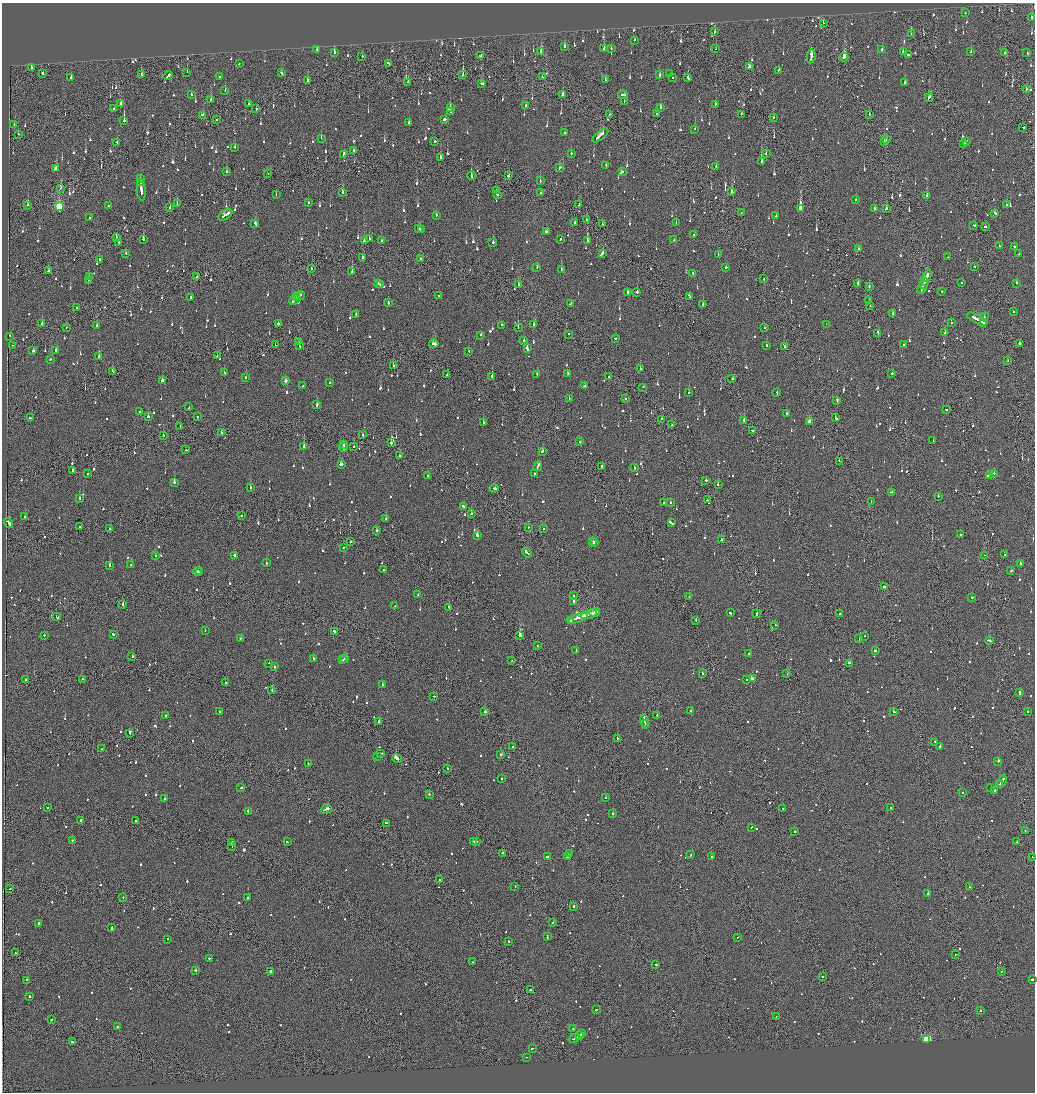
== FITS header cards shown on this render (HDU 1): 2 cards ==
NAXIS1  =                 2065
NAXIS2  =                 2180

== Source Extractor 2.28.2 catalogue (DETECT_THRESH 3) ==
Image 2065 x 2180 px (HDU 1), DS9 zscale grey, zoomed out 1/2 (1 PNG px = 2 x 2 image px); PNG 1037 x 1094 px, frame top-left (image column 1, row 2179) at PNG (2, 3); each listed source drawn as its Kron ellipse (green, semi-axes under 4 px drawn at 4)
Background -0.116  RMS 0.067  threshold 0.201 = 3 sigma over >= 5 px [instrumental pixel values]
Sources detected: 1531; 72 cannot appear on this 1/2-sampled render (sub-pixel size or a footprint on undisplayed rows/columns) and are neither listed nor drawn; of the other 1459, the 500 brightest by FLUX_AUTO listed and drawn (959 fainter detections omitted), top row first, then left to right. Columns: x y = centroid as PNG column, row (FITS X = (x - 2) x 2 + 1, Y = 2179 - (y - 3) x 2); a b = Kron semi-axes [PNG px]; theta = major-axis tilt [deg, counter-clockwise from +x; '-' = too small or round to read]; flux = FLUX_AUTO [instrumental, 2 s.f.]
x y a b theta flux
965 13 2 2 - 180
1031 17 2 1 - 610
823 23 2 1 - 130
714 32 2 2 - 130
911 33 2 2 - 130
635 40 2 2 - 170
564 46 2 2 - 170
317 49 2 2 - 120
604 49 2 2 - 130
611 49 2 2 - 130
716 49 2 1 - 250
882 50 2 2 - 200
541 51 2 2 - 700
903 51 2 2 - 100
971 51 2 2 - 140
334 52 2 2 - 590
1005 52 2 2 - 130
1027 53 3 2 - 170
909 54 3 2 - 700
362 56 2 2 - 240
480 56 4 2 - 200
811 56 7 2 81 720
844 57 4 2 - 560
239 63 2 2 - 180
388 63 2 2 - 120
749 67 3 2 - 190
31 68 2 2 - 120
778 70 2 2 - 120
187 72 2 2 - 100
282 73 3 2 - 140
43 74 3 2 - 290
670 74 3 2 - 130
141 75 2 2 - 170
463 75 2 2 - 500
659 75 2 2 - 470
168 76 5 2 - 350
220 77 2 2 - 120
542 77 2 2 - 110
672 77 2 2 - 350
71 78 2 2 - 180
688 78 3 2 - 350
605 79 3 2 - 130
307 80 2 2 - 360
408 82 2 1 - 360
905 83 2 2 - 180
482 84 3 2 - 150
1026 89 2 1 - 100
225 90 2 2 - 130
623 94 5 2 - 570
191 95 3 2 - 130
562 95 3 2 - 200
929 98 4 2 - 280
211 100 3 2 - 120
624 101 2 1 - 130
249 103 2 2 - 220
121 104 2 2 - 530
715 104 2 2 - 220
525 106 2 2 - 160
660 107 2 2 - 300
450 108 2 2 - 1400
114 109 2 2 - 200
256 109 2 2 - 410
450 112 2 2 - 160
657 113 2 2 - 400
609 114 2 1 - 390
741 114 2 2 - 110
869 114 2 1 - 240
202 115 3 2 - 330
774 117 2 2 - 120
445 119 2 2 - 2900
216 120 2 2 - 110
124 121 2 2 - 1600
409 122 2 2 - 190
14 124 2 2 - 160
1023 127 2 2 - 120
695 129 2 2 - 150
565 133 2 2 - 100
18 134 2 2 - 100
600 135 9 2 38 590
321 138 2 2 - 110
886 140 2 2 - 520
435 141 2 2 - 320
966 141 3 1 - 220
117 142 2 2 - 130
884 142 2 2 - 150
964 143 3 2 - 130
235 147 2 2 - 180
354 150 2 2 - 200
571 153 2 2 - 140
344 154 2 2 - 160
766 154 3 2 - 100
440 157 3 2 - 230
762 162 3 2 - 2600
606 165 3 2 - 220
716 167 2 2 - 110
560 168 3 2 - 120
56 169 4 2 - 280
623 171 2 2 - 100
227 172 2 2 - 240
268 173 2 2 - 120
471 176 4 1 - 250
508 176 2 2 - 1000
140 178 3 2 - 320
540 181 2 1 - 480
140 182 3 2 - 260
61 188 3 1 - 180
141 190 11 2 -86 670
496 190 2 1 - 140
342 192 3 2 - 200
541 192 2 1 - 110
732 192 2 2 - 290
276 195 2 2 - 130
497 195 2 2 - 1200
927 196 2 2 - 340
856 199 2 2 - 140
308 202 2 2 - 130
177 203 2 1 - 140
28 205 2 1 - 490
108 205 2 1 - 220
579 205 2 1 - 290
1007 205 2 2 - 250
59 207 3 3 - 1200
170 207 2 1 - 350
874 208 2 2 - 130
800 209 4 2 - 5300
886 209 2 2 - 350
741 213 2 1 - 110
995 213 2 2 - 140
225 215 8 2 32 480
436 215 2 2 - 210
776 216 2 2 - 160
90 218 2 2 - 220
586 220 2 1 - 640
575 223 2 2 - 170
676 223 2 2 - 110
255 224 3 2 - 230
602 224 2 1 - 140
974 225 2 2 - 180
985 227 2 1 - 180
419 229 2 2 - 440
421 229 2 2 - 290
546 232 3 2 - 160
694 235 2 2 - 510
116 237 2 2 - 100
143 239 2 2 - 180
369 239 2 2 - 260
560 239 2 2 - 150
365 240 3 2 - 250
382 240 3 2 - 130
674 240 3 2 - 110
587 241 2 2 - 230
119 242 3 2 - 360
493 242 2 2 - 330
1000 246 3 2 - 180
1014 247 2 2 - 140
858 248 2 2 - 280
602 253 4 2 - 380
126 254 2 2 - 120
1019 254 2 2 - 140
718 255 2 1 - 190
362 257 2 1 - 600
948 257 2 1 - 130
99 259 2 2 - 130
420 259 2 1 - 240
974 266 2 2 - 320
537 267 2 2 - 100
726 267 2 2 - 200
312 269 2 2 - 140
561 269 2 2 - 270
48 271 2 2 - 120
352 272 2 1 - 210
693 273 2 2 - 110
89 276 2 2 - 130
196 277 2 2 - 120
926 278 9 2 64 1100
764 279 2 2 - 210
88 280 2 2 - 220
925 281 3 1 - 830
962 282 2 2 - 110
378 283 3 2 - 280
858 283 2 2 - 190
1017 283 2 2 - 110
381 284 2 2 - 210
519 284 2 1 - 180
923 284 2 1 - 470
869 286 2 2 - 180
923 286 9 1 66 830
941 291 2 2 - 160
627 292 2 2 - 100
637 292 2 2 - 200
300 296 5 2 - 360
438 296 2 1 - 190
191 297 2 1 - 710
690 297 2 1 - 150
297 298 2 1 - 100
294 300 5 2 - 360
869 300 2 2 - 150
388 302 3 2 - 160
570 303 3 2 - 240
703 304 2 1 - 880
870 305 2 1 - 200
77 308 2 2 - 160
1013 311 2 2 - 170
893 313 2 2 - 230
356 314 2 2 - 230
984 317 2 1 - 100
977 319 11 2 -27 970
983 322 2 1 - 170
42 323 3 2 - 380
278 323 2 2 - 520
951 323 2 1 - 150
534 324 3 2 - 170
826 324 2 1 - 130
502 325 2 2 - 100
97 326 3 2 - 240
66 327 2 1 - 160
518 327 2 2 - 320
764 328 2 2 - 160
878 333 3 2 - 280
945 333 2 2 - 130
568 334 2 1 - 180
481 335 2 2 - 180
10 336 2 1 - 300
616 338 3 2 - 180
524 340 2 2 - 210
299 342 2 2 - 280
1020 343 3 2 - 490
434 344 5 2 - 230
904 344 2 1 - 130
13 345 2 1 - 170
275 345 2 2 - 170
766 345 3 2 - 300
299 346 3 1 - 150
784 346 2 2 - 140
527 348 3 2 - 260
56 350 2 2 - 150
33 351 2 2 - 290
469 351 2 1 - 110
99 356 2 2 - 290
217 356 2 2 - 160
50 359 2 2 - 110
1008 361 2 1 - 170
393 365 2 2 - 140
640 369 2 1 - 100
113 371 3 2 - 230
224 372 2 2 - 170
568 373 3 2 - 130
892 373 3 2 - 140
537 374 2 2 - 130
447 375 2 1 - 170
492 376 2 2 - 1600
246 377 2 2 - 130
608 377 2 1 - 260
732 379 2 2 - 260
162 380 3 2 - 350
285 381 2 2 - 780
329 383 2 2 - 120
303 386 2 2 - 110
584 386 2 2 - 120
643 387 2 1 - 110
689 393 2 2 - 160
777 393 3 2 - 180
569 398 2 2 - 110
625 399 2 2 - 660
837 400 4 2 - 210
317 405 3 2 - 160
189 407 2 2 - 300
946 410 2 2 - 120
140 412 2 2 - 120
787 413 2 2 - 100
148 416 2 2 - 520
197 417 2 2 - 220
30 418 2 2 - 290
836 418 3 2 - 120
661 419 2 2 - 120
744 420 3 2 - 490
809 421 3 2 - 190
483 423 2 2 - 110
672 425 2 2 - 110
180 426 2 1 - 350
752 430 2 2 - 140
222 432 2 2 - 150
163 435 2 1 - 100
363 435 2 2 - 210
933 441 2 2 - 150
580 442 2 2 - 150
391 443 3 2 - 160
343 445 2 2 - 220
304 446 2 2 - 260
353 447 2 1 - 110
343 448 4 1 - 370
186 450 2 2 - 120
542 451 2 2 - 110
399 455 2 2 - 140
840 461 4 2 - 280
341 464 4 2 - 490
538 466 5 2 - 350
602 466 2 2 - 140
634 468 3 2 - 180
72 470 2 2 - 390
87 474 2 2 - 110
535 474 2 1 - 160
994 474 2 2 - 590
990 475 2 2 - 160
427 476 2 1 - 120
706 480 2 2 - 330
174 482 2 2 - 340
718 485 2 2 - 410
250 488 2 2 - 520
494 488 4 2 - 270
892 492 2 1 - 230
938 496 2 2 - 180
80 499 2 2 - 140
707 500 2 1 - 140
871 501 2 2 - 110
670 502 2 2 - 140
663 503 2 2 - 190
464 506 3 2 - 250
471 514 2 2 - 160
241 515 2 2 - 160
24 517 2 2 - 160
386 519 3 2 - 200
9 523 5 2 - 270
671 523 3 2 - 160
80 527 2 2 - 130
528 527 2 2 - 110
543 528 2 2 - 380
109 529 2 2 - 180
377 531 2 2 - 140
477 535 3 2 - 400
960 535 2 2 - 130
721 540 3 2 - 360
351 541 2 2 - 140
593 541 2 2 - 140
595 543 3 2 - 380
343 547 2 1 - 160
527 553 5 2 - 230
985 555 2 2 - 110
1004 555 2 1 - 370
156 556 2 2 - 200
234 556 2 2 - 150
266 563 2 2 - 110
1020 564 2 2 - 180
131 565 2 1 - 110
110 566 2 2 - 550
383 570 2 2 - 100
1011 571 2 2 - 120
197 572 4 2 - 680
199 572 2 1 - 330
884 587 2 2 - 1600
418 595 4 2 - 240
574 596 2 2 - 170
689 596 2 1 - 110
972 597 3 2 - 100
573 601 2 2 - 690
123 605 2 2 - 360
394 606 4 2 - 280
449 607 3 2 - 210
595 612 5 2 - 770
730 613 2 2 - 130
589 614 8 2 17 1200
757 614 4 1 - 360
840 614 2 2 - 100
56 616 3 2 - 420
578 618 11 2 19 1400
570 620 4 2 - 420
696 621 2 1 - 140
775 625 2 2 - 140
205 630 2 2 - 100
334 631 3 2 - 210
113 634 3 2 - 290
520 635 3 2 - 990
44 636 3 2 - 140
864 636 2 2 - 160
240 639 2 2 - 110
859 639 2 2 - 160
989 641 3 2 - 200
537 646 2 2 - 120
576 650 3 2 - 160
875 651 3 2 - 280
749 654 2 2 - 160
132 657 2 2 - 150
313 658 2 2 - 170
345 658 4 2 - 700
342 660 2 1 - 230
512 661 2 2 - 130
269 663 2 2 - 130
850 663 3 2 - 130
274 666 2 2 - 160
702 673 2 2 - 150
787 674 2 1 - 110
752 678 4 2 - 380
82 679 2 1 - 130
26 680 2 2 - 110
746 680 2 2 - 120
226 682 2 2 - 230
382 685 2 2 - 440
272 690 2 2 - 250
1020 693 3 2 - 560
434 696 2 1 - 160
691 711 2 2 - 150
1027 711 2 2 - 140
220 712 3 2 - 200
485 712 2 2 - 180
894 712 3 2 - 160
165 715 2 2 - 220
657 715 2 2 - 650
379 722 3 2 - 200
645 722 7 2 -78 910
645 724 2 2 - 240
130 733 4 2 - 360
617 738 2 2 - 340
935 742 3 2 - 150
940 746 2 2 - 1200
513 747 2 1 - 330
102 749 3 2 - 150
381 753 2 1 - 110
500 755 2 2 - 130
377 756 2 2 - 110
397 758 5 2 - 1700
998 761 3 2 - 660
308 764 2 2 - 110
447 768 2 2 - 110
501 778 2 2 - 190
1002 781 7 2 61 430
1000 784 4 1 - 230
241 788 2 2 - 100
991 788 2 2 - 330
995 790 2 2 - 180
962 793 2 2 - 140
429 794 2 2 - 160
605 797 2 2 - 350
165 799 2 2 - 210
47 807 2 2 - 100
783 808 2 2 - 120
891 808 2 2 - 100
326 809 5 2 - 370
248 811 2 2 - 200
613 813 2 2 - 450
81 820 2 1 - 120
135 821 2 2 - 150
387 823 4 2 - 150
751 827 2 1 - 210
795 831 2 2 - 100
1025 831 2 1 - 160
72 840 2 2 - 110
473 841 3 2 - 130
476 841 3 2 - 170
287 842 2 1 - 110
1016 842 2 2 - 100
231 843 3 2 - 250
232 846 3 1 - 200
502 853 3 2 - 130
569 854 3 2 - 1500
691 855 2 2 - 180
547 857 2 2 - 480
567 857 4 2 - 1600
711 857 2 2 - 280
1032 857 2 1 - 430
439 879 2 1 - 110
515 886 2 1 - 150
969 887 2 1 - 110
9 889 2 1 - 100
928 894 2 2 - 2300
123 897 2 1 - 180
247 898 2 2 - 320
574 907 3 2 - 180
553 922 2 2 - 650
39 923 2 2 - 720
112 927 3 2 - 260
547 937 2 2 - 110
737 937 2 1 - 260
167 939 2 1 - 120
509 941 2 2 - 120
15 953 2 2 - 110
955 954 2 2 - 100
209 958 2 2 - 110
473 962 2 2 - 100
656 965 2 2 - 190
195 970 2 2 - 180
271 971 2 2 - 470
1002 971 2 2 - 160
822 977 2 2 - 170
26 980 2 1 - 230
1032 980 3 2 - 640
530 990 2 2 - 150
29 996 2 2 - 180
596 1010 2 2 - 240
980 1011 2 2 - 170
776 1017 2 1 - 170
51 1020 2 2 - 140
117 1027 2 2 - 130
573 1028 2 2 - 160
582 1033 2 2 - 170
579 1035 4 2 - 390
574 1038 6 2 25 480
926 1040 3 3 - 1200
72 1042 2 2 - 710
532 1048 3 2 - 150
526 1057 2 1 - 140
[959 fainter detections neither listed nor drawn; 72 sub-pixel or undisplayed-footprint detections neither listed nor drawn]